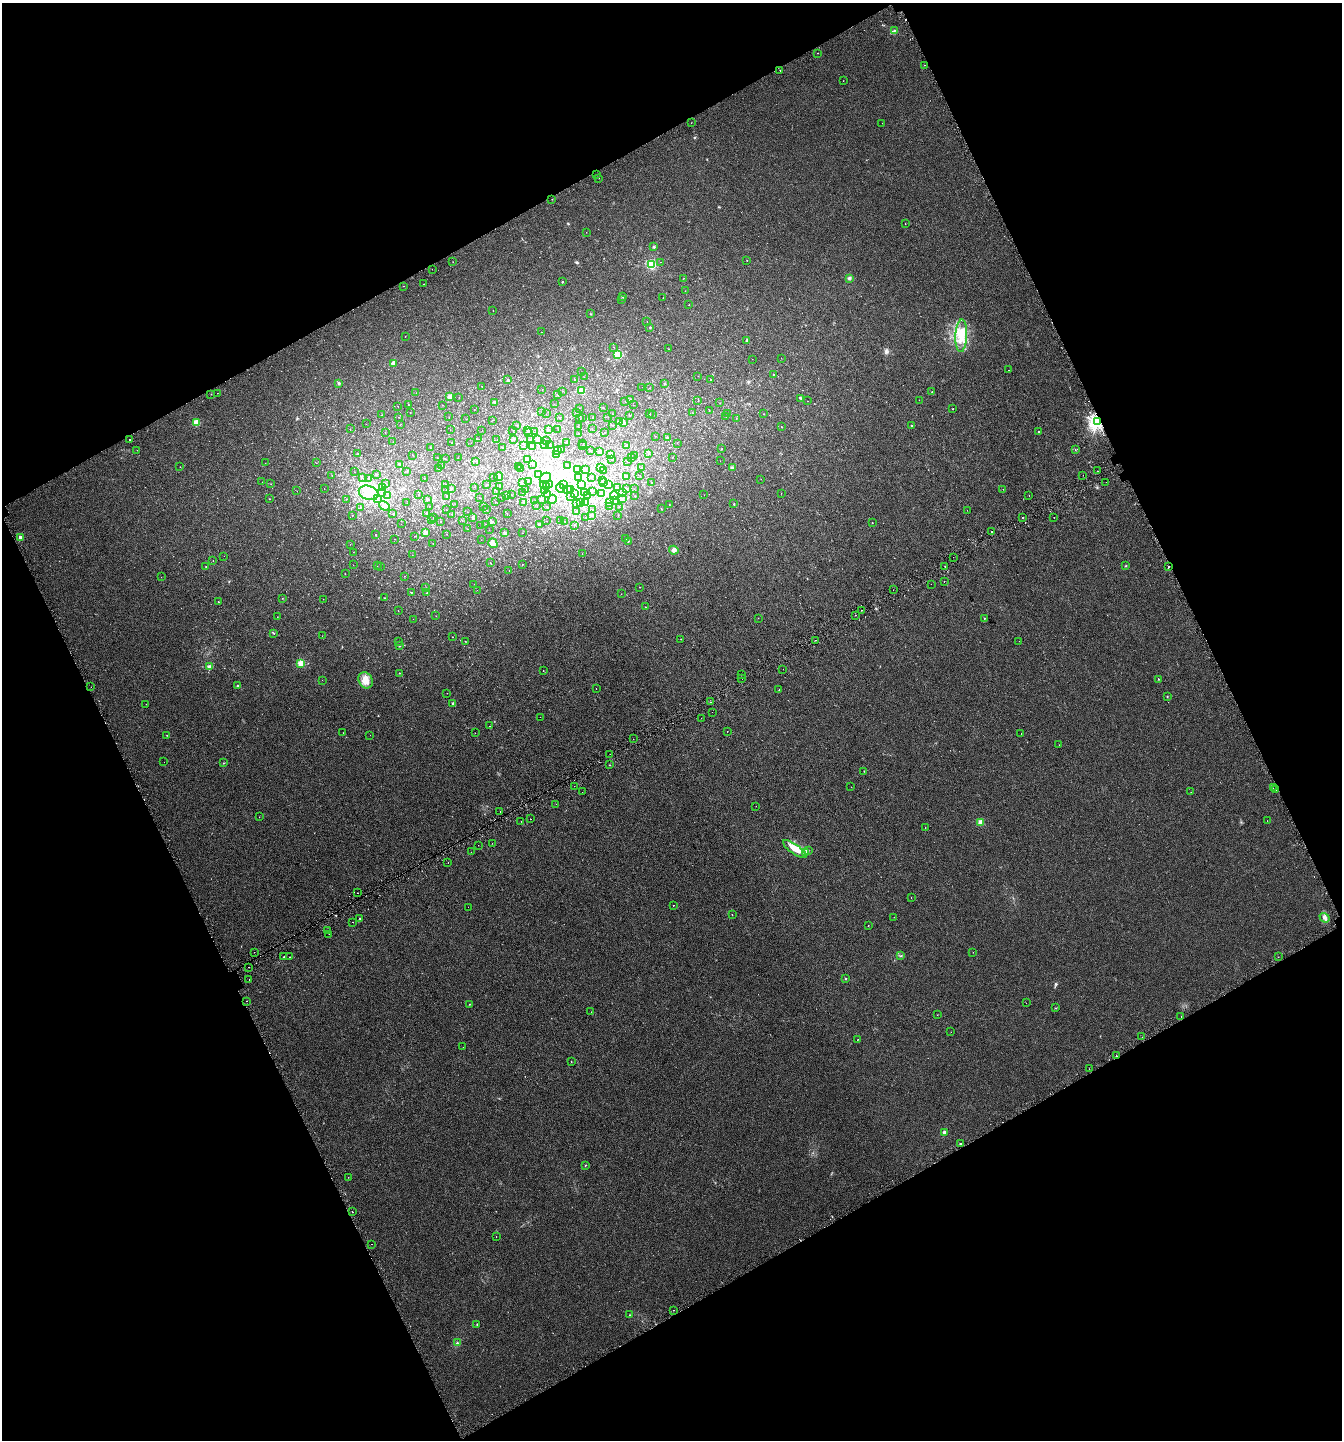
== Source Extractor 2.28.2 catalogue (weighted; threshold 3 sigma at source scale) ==
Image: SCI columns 161-5518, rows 51-5802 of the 5732 x 5857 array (HDU 1 of 3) = the unmasked area's bounding box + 8 px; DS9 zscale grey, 4 x 4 block average (1 PNG px = mean of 4 x 4 image px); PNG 1344 x 1442 px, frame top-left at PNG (2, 3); each listed source drawn as its Kron ellipse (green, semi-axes under 4 px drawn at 4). Shown black and unused: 45% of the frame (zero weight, under 2 of 3 exposures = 3% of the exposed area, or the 3 px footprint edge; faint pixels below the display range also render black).
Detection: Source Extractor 2.28.2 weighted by HDU 2 'WHT'. Background 0.0096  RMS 0.0067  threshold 0.0301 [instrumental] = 3 sigma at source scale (4.5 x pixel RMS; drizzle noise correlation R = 1.50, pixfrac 1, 0.0396/0.0396 arcsec/px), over >= 5 px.
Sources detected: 553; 3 too faint to see at this stretch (4 x 4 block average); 11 inside a brighter object's white glare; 16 cosmic-ray / hot-pixel residue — neither listed nor drawn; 8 coinciding with a brighter row at this scale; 11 inside a brighter listed object's ellipse — not listed separately; of the other 504, all 500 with FLUX_AUTO >= 0.4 (the completeness limit of this list) listed and drawn (4 fainter detections not listed), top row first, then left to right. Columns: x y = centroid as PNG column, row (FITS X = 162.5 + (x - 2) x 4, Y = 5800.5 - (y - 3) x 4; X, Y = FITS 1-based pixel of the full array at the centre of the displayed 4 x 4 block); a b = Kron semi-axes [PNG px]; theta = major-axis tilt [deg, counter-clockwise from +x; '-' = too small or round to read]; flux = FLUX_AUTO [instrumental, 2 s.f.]
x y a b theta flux
895 30 2 2 - 2.3
818 53 2 2 - 1.5
924 65 2 2 - 1.3
780 71 2 2 - 1.7
843 81 2 2 - 0.62
691 123 2 2 - 2
882 123 2 2 - 6
597 174 2 2 - 2.5
598 178 2 2 - 7.7
552 199 2 2 - 1.2
905 224 2 2 - 0.8
586 232 2 2 - 0.55
654 247 3 2 - 3.3
747 260 2 2 - 1.1
453 262 2 2 - 0.97
661 262 2 2 - 0.77
651 265 3 3 - 91
432 269 2 2 - 0.83
684 278 2 2 - 0.72
850 278 2 2 - 2.2
562 282 3 2 - 2
424 284 2 2 - 0.94
404 286 2 2 - 3.7
685 291 2 2 - 0.51
623 297 3 2 - 2.4
663 298 2 2 - 0.88
621 299 2 2 - 0.67
689 305 2 2 - 2
493 311 2 2 - 0.57
590 314 2 2 - 1.6
647 321 2 2 - 0.87
650 327 2 2 - 2
541 332 2 2 - 0.96
405 336 2 2 - 0.81
961 336 16 6 87 56
747 340 2 2 - 3.8
614 347 2 2 - 0.71
669 349 2 2 - 0.84
618 355 4 3 - 53
781 358 2 2 - 0.74
752 359 2 2 - 0.53
393 363 3 2 - 16
1008 370 2 2 - 1.4
582 372 2 2 - 0.53
773 374 2 2 - 3.6
698 376 2 2 - 0.52
584 377 2 2 - 0.67
575 379 2 2 - 0.75
711 379 2 2 - 1.9
508 380 2 2 - 2.2
339 383 2 2 - 19
665 384 2 2 - 1.8
482 386 2 2 - 2.1
642 387 2 2 - 0.63
649 388 2 2 - 0.47
542 389 2 2 - 0.53
582 390 4 3 - 26
562 391 2 2 - 0.5
932 392 2 2 - 2.2
217 393 2 2 - 3
416 393 2 2 - 1
211 394 2 2 - 1.6
557 394 2 2 - 1.3
450 396 4 3 - 13
459 397 2 2 - 0.47
801 398 3 2 - 3
631 400 3 2 - 4.8
919 400 2 2 - 1.3
625 401 2 2 - 1.2
698 401 2 2 - 0.82
808 401 2 2 - 0.56
495 402 3 2 - 4.2
720 403 2 2 - 0.84
554 404 2 2 - 0.47
408 405 2 2 - 1.6
442 405 2 2 - 1.9
633 405 2 2 - 0.51
398 406 2 2 - 1.3
579 408 2 2 - 0.49
603 408 2 2 - 0.91
474 409 2 2 - 0.91
953 409 2 2 - 2.1
709 410 2 2 - 1.7
542 412 2 2 - 1.3
577 412 2 2 - 0.78
410 413 2 2 - 0.84
693 413 2 2 - 0.6
546 414 2 2 - 0.4
612 414 2 2 - 0.76
650 414 2 2 - 1.9
653 414 2 2 - 0.64
728 414 2 2 - 0.85
764 414 2 2 - 2.1
381 415 2 2 - 0.65
630 415 2 2 - 0.73
398 417 2 2 - 0.49
449 417 2 2 - 0.51
608 417 2 2 - 0.56
726 417 3 2 - 2
559 418 2 2 - 1.5
583 418 2 2 - 1.1
592 418 2 2 - 1.3
736 418 2 2 - 1.4
466 419 2 2 - 0.73
580 419 2 2 - 0.89
492 420 2 2 - 0.64
619 421 2 2 - 1.8
1097 421 2 2 - 1300
623 422 4 3 - 16
196 423 4 4 - 36
366 424 2 2 - 0.6
400 425 2 2 - 0.66
517 426 2 2 - 0.62
613 426 2 2 - 0.56
911 426 2 2 - 3.6
578 427 2 2 - 0.6
781 427 2 2 - 1.6
350 429 2 2 - 1
548 429 2 2 - 2.9
592 429 2 2 - 0.74
450 430 2 2 - 0.49
482 430 2 2 - 0.41
528 430 2 2 - 3.9
558 430 2 2 - 0.64
513 431 2 2 - 0.68
1038 431 2 2 - 2.9
385 432 2 2 - 0.9
535 432 2 2 - 0.4
528 433 2 2 - 1
579 433 2 2 - 0.52
605 433 2 2 - 1.1
655 436 2 2 - 0.46
668 438 3 2 - 3.2
130 439 2 2 - 4.1
479 439 2 2 - 0.58
531 439 2 2 - 1.7
538 439 2 2 - 0.91
497 440 2 2 - 0.92
514 440 2 2 - 1.6
546 441 2 2 - 0.56
393 442 2 2 - 0.73
452 443 2 2 - 2.2
471 443 2 2 - 0.47
567 443 2 2 - 0.49
583 443 2 2 - 0.62
677 443 2 2 - 0.85
549 444 2 2 - 1.3
524 445 2 2 - 0.8
545 445 2 2 - 2
582 445 2 2 - 0.86
626 446 3 2 - 2.3
533 447 2 2 - 0.89
431 448 2 2 - 0.92
502 448 2 2 - 2.4
562 449 2 2 - 2
722 449 2 2 - 0.88
137 450 2 2 - 0.47
591 450 2 2 - 0.78
1075 450 2 2 - 1.3
558 451 2 2 - 1
599 451 3 2 - 2.5
358 454 2 2 - 0.68
557 454 4 3 - 8.6
649 454 2 2 - 0.95
413 455 2 2 - 1.4
610 455 3 3 - 6.3
634 456 2 2 - 0.49
672 457 2 2 - 0.68
437 458 2 2 - 0.59
458 458 2 2 - 0.7
632 458 2 2 - 0.52
446 459 2 2 - 0.66
611 459 2 2 - 1.1
528 460 2 2 - 4.1
476 461 2 2 - 1.7
720 461 2 2 - 0.49
627 462 2 2 - 1.1
265 463 2 2 - 0.55
316 463 2 2 - 0.51
400 465 3 2 - 6.5
441 465 2 2 - 0.45
532 465 2 2 - 0.59
567 465 2 2 - 1.4
180 467 2 2 - 0.74
519 467 2 2 - 0.93
642 467 2 2 - 0.81
601 468 2 2 - 0.78
732 468 4 3 - 5.2
439 469 2 2 - 0.81
520 469 2 2 - 2.4
577 470 3 3 - 25
585 470 2 2 - 1.3
603 471 2 2 - 0.74
1098 471 2 2 - 0.88
355 472 2 2 - 0.57
407 472 2 2 - 1.6
539 474 2 2 - 2.5
332 475 2 2 - 1.6
377 475 2 2 - 1.6
640 475 2 2 - 0.57
1083 475 2 2 - 1.7
627 476 2 2 - 0.7
493 477 2 2 - 0.67
499 477 4 4 - 11
578 477 2 2 - 1
363 478 2 2 - 1.4
369 478 3 2 - 3.4
424 478 2 2 - 0.5
545 478 6 4 44 59
591 478 2 2 - 0.81
761 479 2 2 - 1.3
603 480 2 2 - 0.61
528 481 2 2 - 1.9
262 482 2 2 - 0.48
1106 482 2 2 - 3.7
522 483 2 2 - 0.99
603 483 2 2 - 0.98
652 483 2 2 - 0.89
271 484 2 2 - 0.68
385 484 2 2 - 0.65
446 484 2 2 - 0.78
487 484 2 2 - 1.3
543 484 2 2 - 1.2
550 484 2 2 - 0.92
564 485 2 2 - 0.75
581 485 4 3 - 25
609 485 2 2 - 1.5
499 486 2 2 - 0.63
475 487 2 2 - 0.57
547 487 2 2 - 0.8
324 488 2 2 - 0.58
382 488 2 2 - 2.5
452 488 2 2 - 1.6
560 488 5 4 - 16
618 488 2 2 - 0.76
626 488 2 2 - 2.1
567 489 2 2 - 1.8
634 489 2 2 - 0.6
1003 489 2 2 - 0.92
446 490 2 2 - 0.58
525 490 2 2 - 1.2
571 490 2 2 - 2.6
297 491 2 2 - 0.54
496 491 2 2 - 0.81
544 491 2 2 - 0.75
592 491 2 2 - 0.67
622 492 2 2 - 1.3
369 493 10 7 -18 59
382 493 2 2 - 0.77
522 493 2 2 - 1
584 493 2 2 - 0.79
602 493 2 2 - 1.2
781 493 2 2 - 0.54
418 494 2 2 - 0.56
547 494 2 2 - 1.6
574 494 2 2 - 1.2
387 495 2 2 - 0.8
507 495 2 2 - 0.69
512 495 2 2 - 0.82
587 495 2 2 - 0.59
704 495 2 2 - 0.69
1029 495 2 2 - 1.5
447 496 2 2 - 1.7
570 496 2 2 - 0.83
615 496 4 3 - 9.7
634 496 2 2 - 0.84
377 498 2 2 - 1.3
479 498 2 2 - 0.57
502 498 2 2 - 0.96
270 499 2 2 - 0.9
346 499 2 2 - 1.3
427 499 2 2 - 2.7
552 499 4 4 - 12
622 499 2 2 - 1.6
541 500 3 2 - 3.2
614 500 3 2 - 4.9
535 501 2 2 - 0.78
496 502 2 2 - 0.79
523 502 2 2 - 3
581 502 4 4 - 11
585 502 2 2 - 2
610 502 2 2 - 2.6
407 503 2 2 - 0.48
455 504 2 2 - 0.97
576 504 3 2 - 2.8
734 504 2 2 - 7
537 505 2 2 - 0.51
669 505 2 2 - 0.94
384 506 5 4 - 14
429 506 2 2 - 0.83
483 506 2 2 - 0.67
610 506 2 2 - 0.87
360 507 2 2 - 1.9
546 507 2 2 - 0.75
619 507 2 2 - 0.49
661 508 2 2 - 1.5
592 509 2 2 - 0.66
446 510 2 2 - 1.1
487 510 2 2 - 0.51
967 510 2 2 - 0.66
576 511 2 2 - 1.4
468 512 2 2 - 0.95
427 513 2 2 - 2.6
507 513 2 2 - 0.81
393 514 2 2 - 0.77
452 514 2 2 - 1
352 515 2 2 - 0.74
592 515 3 2 - 3
618 516 2 2 - 1.1
473 517 3 2 - 3.9
585 517 2 2 - 0.43
1054 517 2 2 - 2.1
433 518 2 2 - 0.69
1022 518 2 2 - 10
431 520 2 2 - 0.54
462 521 2 2 - 0.6
493 521 2 2 - 0.79
547 521 2 2 - 0.52
561 521 2 2 - 0.64
440 522 2 2 - 1
565 522 2 2 - 0.59
872 523 2 2 - 0.99
401 524 2 2 - 0.43
486 524 2 2 - 0.51
540 524 2 2 - 3
481 525 2 2 - 0.45
574 525 2 2 - 1
467 529 2 2 - 1
489 530 2 2 - 0.6
991 531 2 2 - 3.9
425 532 4 4 - 12
505 533 3 3 - 4.7
523 533 2 2 - 0.91
375 534 2 2 - 2.3
447 534 2 2 - 1.8
414 536 2 2 - 0.74
20 537 2 2 - 31
626 538 2 2 - 2
394 539 2 2 - 0.85
481 540 2 2 - 0.53
628 541 2 2 - 1.6
433 543 2 2 - 0.56
493 543 5 4 - 19
350 544 2 2 - 0.91
674 550 4 4 - 9.8
353 552 2 2 - 0.46
582 554 2 2 - 0.62
412 555 2 2 - 0.57
224 556 2 2 - 0.48
953 557 2 2 - 1.3
213 560 2 2 - 0.61
490 563 2 2 - 1.6
522 564 2 2 - 1.7
353 565 2 2 - 0.57
377 566 2 2 - 1.2
1125 566 2 2 - 1.9
206 567 2 2 - 1.2
380 567 2 2 - 0.81
945 567 2 2 - 1.5
1168 567 2 2 - 8.2
509 570 2 2 - 1.7
345 574 2 2 - 0.79
404 576 2 2 - 1.1
161 577 2 2 - 0.61
944 582 2 2 - 6.2
474 584 2 2 - 0.57
931 584 2 2 - 1.6
639 587 2 2 - 1
426 588 2 2 - 1.2
477 590 2 2 - 0.42
893 590 2 2 - 0.89
411 592 2 2 - 1.2
427 593 2 2 - 1.4
621 594 2 2 - 0.6
282 598 2 2 - 0.87
385 598 2 2 - 1
323 599 2 2 - 0.67
218 602 2 2 - 1.6
645 607 2 2 - 2.8
861 610 2 2 - 2.4
398 611 2 2 - 0.83
855 615 2 2 - 2.6
435 616 2 2 - 0.49
277 617 2 2 - 1
758 618 2 2 - 0.89
984 618 2 2 - 1.5
413 619 2 2 - 0.52
274 633 2 2 - 1.6
322 636 2 2 - 0.6
452 637 2 2 - 0.99
681 639 2 2 - 1.3
815 640 2 2 - 5.3
465 641 2 2 - 0.8
1019 641 2 2 - 0.52
398 642 2 2 - 0.89
399 645 3 2 - 3.9
301 663 3 2 - 52
209 667 3 3 - 15
783 669 2 2 - 0.85
543 671 2 2 - 0.9
399 673 2 2 - 2.5
741 674 2 2 - 5.6
742 679 2 2 - 2.2
1158 679 2 2 - 3
322 680 2 2 - 0.49
366 680 8 6 -58 40
238 686 3 2 - 4
91 687 2 2 - 0.77
596 688 2 2 - 0.77
779 690 2 2 - 2
447 693 2 2 - 0.85
1167 697 2 2 - 2.1
711 702 2 2 - 1.4
453 703 3 3 - 4.2
146 704 2 2 - 0.73
712 712 2 2 - 1.1
540 717 2 2 - 0.53
701 718 2 2 - 1.8
490 726 2 2 - 2.2
727 731 2 2 - 1.8
343 733 2 2 - 2.6
475 733 2 2 - 1
1021 733 2 2 - 3.3
167 735 2 2 - 1.3
370 735 2 2 - 0.59
633 739 2 2 - 1.8
1059 745 2 2 - 0.84
610 754 2 2 - 6.3
164 762 2 2 - 1.4
224 763 2 2 - 2
610 765 2 2 - 1
864 771 2 2 - 0.95
574 786 2 2 - 0.81
851 787 2 2 - 0.66
1273 788 2 2 - 3.6
1275 790 2 2 - 17
582 792 2 2 - 2.1
1191 792 2 2 - 0.67
556 804 2 2 - 0.72
756 806 2 2 - 0.65
500 812 2 2 - 10
259 817 2 2 - 0.63
530 819 2 2 - 3.3
521 821 2 2 - 1
1267 821 2 2 - 0.77
980 822 3 3 - 26
925 828 2 2 - 1.3
492 843 2 2 - 3
478 845 2 2 - 1.2
795 849 14 4 -34 46
808 850 3 2 - 3.1
471 852 2 2 - 5.9
806 853 4 3 - 6.5
448 863 2 2 - 1.2
357 893 2 2 - 1.1
911 897 2 2 - 5.7
673 905 2 2 - 2.8
468 907 2 2 - 2
732 915 2 2 - 2
894 917 2 2 - 0.65
359 918 2 2 - 2.3
1324 918 5 4 - 11
353 922 2 2 - 0.81
868 926 2 2 - 1.4
327 930 2 2 - 0.99
329 934 2 2 - 3.3
254 952 2 2 - 0.91
973 952 2 2 - 0.88
901 956 2 2 - 1.4
283 957 2 2 - 5.7
290 957 2 2 - 1.3
1278 957 2 2 - 1
248 967 2 2 - 1.4
845 979 2 2 - 6.2
249 980 2 2 - 6.8
247 1001 2 2 - 0.88
1026 1003 2 2 - 0.51
469 1004 2 2 - 1.8
1056 1008 2 2 - 0.93
591 1012 2 2 - 0.55
937 1015 2 2 - 0.78
1181 1016 2 2 - 2.3
951 1032 2 2 - 0.71
1142 1037 2 2 - 2.5
858 1039 2 2 - 1
463 1047 2 2 - 0.54
1116 1056 2 2 - 8.5
571 1061 2 2 - 1.2
1089 1069 2 2 - 1.9
944 1132 2 2 - 34
960 1144 2 2 - 240
585 1165 2 2 - 1.6
348 1177 2 2 - 4.4
352 1212 2 2 - 6.8
496 1236 2 2 - 1.9
372 1244 2 2 - 3.8
674 1310 2 2 - 2.1
629 1315 2 2 - 1.4
477 1324 2 2 - 1.3
457 1343 2 2 - 2.8
Overlapping masked pixels (flux is a lower limit): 3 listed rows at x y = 780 71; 1097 421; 1116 1056
Diffuse or blended objects may show on this block-average render without a row.